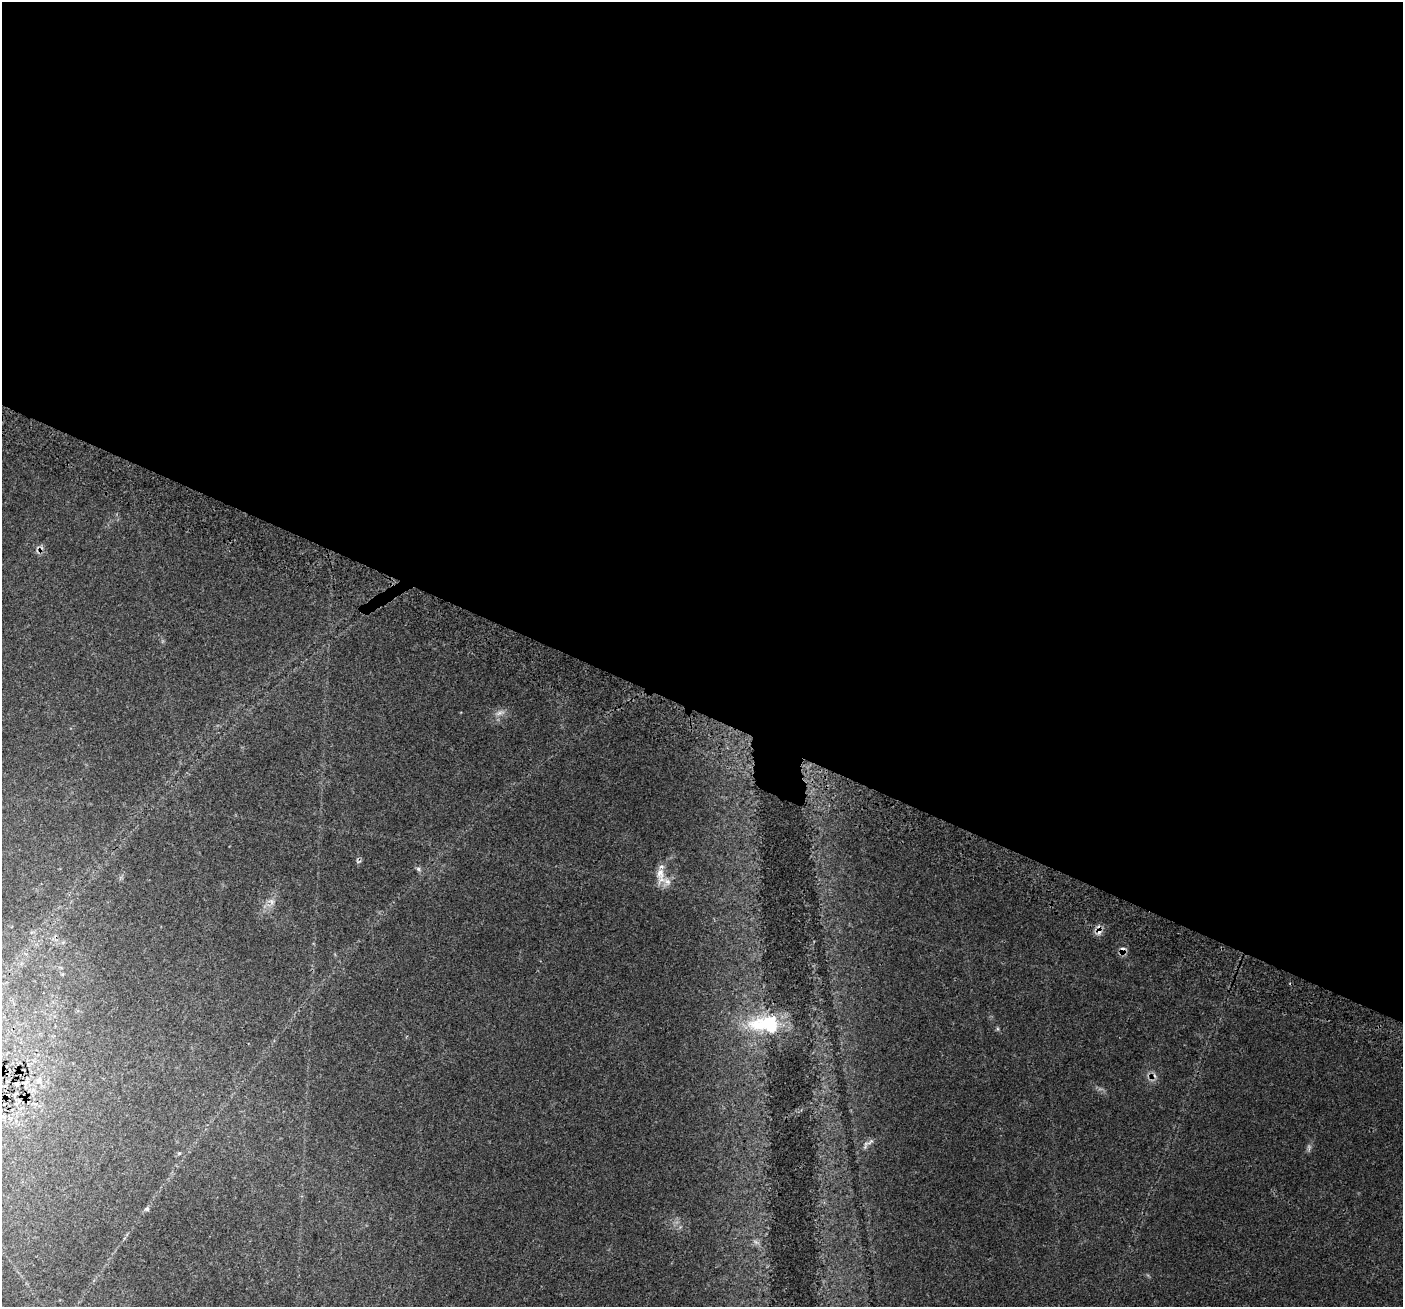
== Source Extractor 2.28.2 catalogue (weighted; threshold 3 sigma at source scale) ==
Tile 3 of 4 x 4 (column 3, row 1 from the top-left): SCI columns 2936-4336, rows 4325-5629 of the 5862 x 5975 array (HDU 1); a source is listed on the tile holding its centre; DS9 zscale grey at full resolution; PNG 1405 x 1309 px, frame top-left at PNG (2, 2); no overlay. Shown black and unused: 55% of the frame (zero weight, under 3 of 4 exposures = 9% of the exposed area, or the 3 px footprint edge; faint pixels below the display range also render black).
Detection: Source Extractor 2.28.2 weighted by HDU 2 'WHT'; one run over the whole footprint, this tile lists its part. Background 0.0437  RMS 0.0039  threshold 0.0176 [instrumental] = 3 sigma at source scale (4.5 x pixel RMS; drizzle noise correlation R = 1.50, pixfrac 1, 0.0396/0.0396 arcsec/px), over >= 5 px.
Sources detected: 18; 3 cosmic-ray / hot-pixel residue — not listed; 1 inside a brighter listed object's ellipse — not listed separately; the other 14 listed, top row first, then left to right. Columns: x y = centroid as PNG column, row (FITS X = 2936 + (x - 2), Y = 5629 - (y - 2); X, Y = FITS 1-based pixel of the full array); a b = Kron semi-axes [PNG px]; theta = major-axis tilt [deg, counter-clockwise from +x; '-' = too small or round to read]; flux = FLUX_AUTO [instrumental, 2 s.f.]
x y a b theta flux
500 713 14 5 20 1.6
358 862 9 4 7 0.61
418 869 7 5 -40 0.86
660 874 19 11 -88 4.6
272 901 9 6 -36 1.4
765 1024 45 23 -1 28
39 1080 8 7 - 1.4
17 1084 6 5 - 0.62
4 1117 6 4 -45 0.64
869 1142 17 5 29 1.6
1309 1147 8 5 -76 0.92
179 1153 5 4 - 0.46
147 1209 6 5 - 0.7
756 1242 10 4 -32 1.1
Unlisted compact peaks at least as high as the median listed source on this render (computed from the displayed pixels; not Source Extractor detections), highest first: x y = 998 1029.